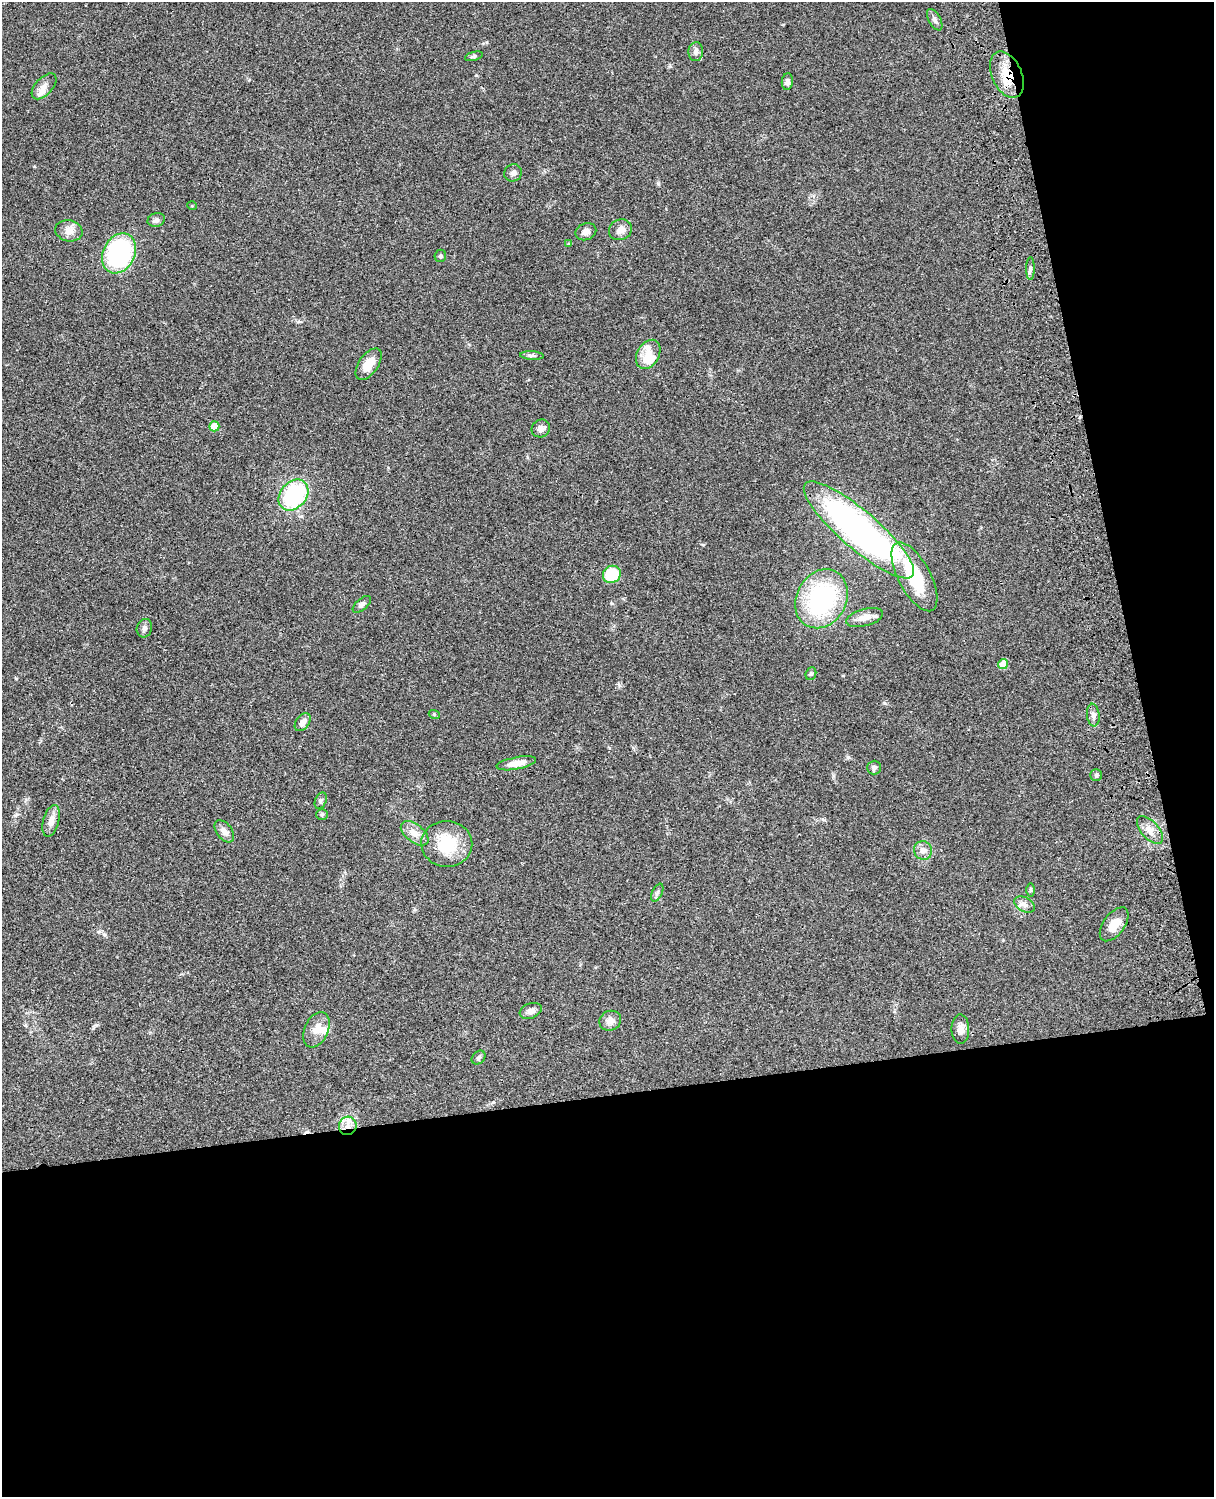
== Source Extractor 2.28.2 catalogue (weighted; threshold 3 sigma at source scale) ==
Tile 12 of 4 x 3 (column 4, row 3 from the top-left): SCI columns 3756-4967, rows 278-1772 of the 5086 x 4927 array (HDU 1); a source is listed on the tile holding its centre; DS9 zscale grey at full resolution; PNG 1216 x 1499 px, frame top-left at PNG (2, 2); each listed source drawn as its Kron ellipse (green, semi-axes under 4 px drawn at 4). Shown black and unused: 33% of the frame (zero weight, under 3 of 4 exposures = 6% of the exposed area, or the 3 px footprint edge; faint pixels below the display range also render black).
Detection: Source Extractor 2.28.2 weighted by HDU 2 'WHT'; one run over the whole footprint, this tile lists its part. Background 0.0778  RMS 0.0059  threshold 0.0264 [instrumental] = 3 sigma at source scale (4.5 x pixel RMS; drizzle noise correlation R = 1.50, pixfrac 1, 0.05/0.05 arcsec/px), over >= 5 px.
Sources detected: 60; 2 inside a brighter object's white glare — neither listed nor drawn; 3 inside a brighter listed object's ellipse — not listed separately; the other 55 listed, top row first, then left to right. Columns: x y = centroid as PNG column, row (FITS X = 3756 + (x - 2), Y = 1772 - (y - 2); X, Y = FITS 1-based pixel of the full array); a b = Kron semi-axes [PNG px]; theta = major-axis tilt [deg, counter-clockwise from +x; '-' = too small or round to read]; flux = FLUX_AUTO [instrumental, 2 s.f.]
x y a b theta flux
935 20 12 6 -61 2
696 52 9 7 85 2.4
474 56 9 4 15 1.1
1007 75 24 15 -65 13
787 82 8 5 85 2.1
44 86 16 8 48 3.7
513 173 9 8 - 2
192 206 5 3 - 0.48
156 220 9 7 15 1.7
620 230 12 10 26 4.1
69 231 14 10 -13 4.7
586 232 11 8 22 2.9
569 244 4 4 - 0.78
119 253 21 16 63 92
440 256 6 5 - 1
1030 268 11 4 89 1.6
648 354 15 11 61 6.9
532 355 12 4 -3 1.4
369 364 18 9 55 8.4
214 426 5 5 - 11
541 428 9 8 - 2.8
293 495 17 13 49 58
859 530 71 19 -41 220
612 574 9 8 - 23
914 577 38 16 -62 34
821 599 31 25 62 71
362 604 11 5 41 1.8
865 618 19 8 15 5.3
144 628 9 7 72 1.9
1003 664 5 5 - 10
811 674 7 5 69 1.1
434 714 5 3 - 0.62
1093 715 11 6 -84 2.5
303 722 10 6 54 3.7
516 763 20 6 11 6.1
874 768 7 7 - 1.7
1096 775 5 5 - 1.1
321 801 9 5 68 1.4
322 815 6 5 - 0.95
51 821 16 8 75 4.7
1150 830 17 8 -48 5
224 831 12 7 -53 3.4
415 833 16 9 -39 5.1
447 844 25 23 -6 22
923 850 9 9 - 3.3
1031 890 6 4 90 0.89
657 893 9 5 63 1.4
1024 904 11 7 -28 2.7
1114 924 19 10 54 7.8
531 1011 11 7 21 2.9
610 1021 11 9 24 3.6
960 1029 14 9 -90 3.9
316 1030 19 12 66 6.4
479 1058 8 6 45 1.4
348 1126 9 9 - 4.7
Overlapping masked pixels (flux is a lower limit): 2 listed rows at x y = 1007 75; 348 1126
Unlisted compact peaks at least as high as the median listed source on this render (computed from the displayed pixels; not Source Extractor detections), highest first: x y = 848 757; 884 703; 658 183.